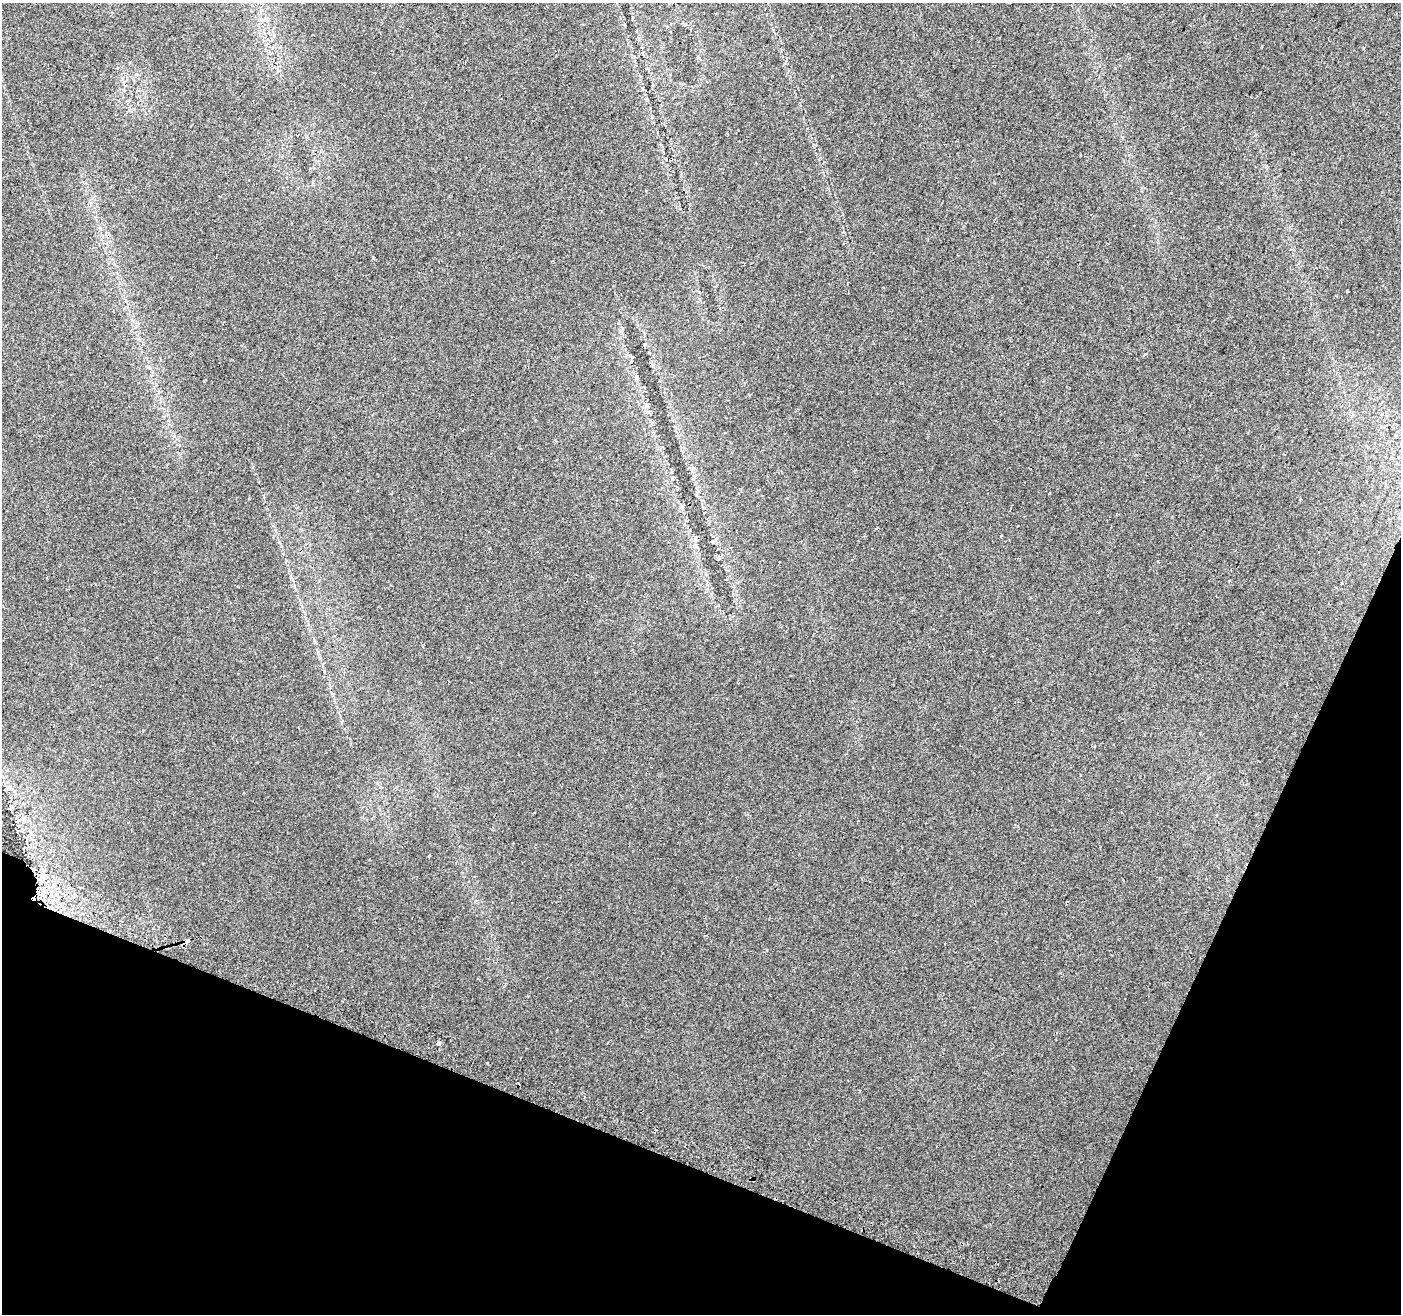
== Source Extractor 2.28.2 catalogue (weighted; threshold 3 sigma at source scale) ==
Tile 15 of 4 x 4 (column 3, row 4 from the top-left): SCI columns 2812-4210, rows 239-1550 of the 5630 x 5788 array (HDU 1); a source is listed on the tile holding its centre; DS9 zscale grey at full resolution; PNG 1403 x 1316 px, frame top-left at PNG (2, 3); no overlay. Shown black and unused: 20% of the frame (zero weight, under 2 of 3 exposures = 2% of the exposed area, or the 3 px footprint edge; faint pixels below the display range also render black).
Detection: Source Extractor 2.28.2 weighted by HDU 2 'WHT'; one run over the whole footprint, this tile lists its part. Background 0.0647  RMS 0.0089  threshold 0.04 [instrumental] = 3 sigma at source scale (4.5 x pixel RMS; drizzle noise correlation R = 1.50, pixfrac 1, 0.0396/0.0396 arcsec/px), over >= 5 px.
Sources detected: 9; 1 cosmic-ray / hot-pixel residue — not listed; the other 8 listed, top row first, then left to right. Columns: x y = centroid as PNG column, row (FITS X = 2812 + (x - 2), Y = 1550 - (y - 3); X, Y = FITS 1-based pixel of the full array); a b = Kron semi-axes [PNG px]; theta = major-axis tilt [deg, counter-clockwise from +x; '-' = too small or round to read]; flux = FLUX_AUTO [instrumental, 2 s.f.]
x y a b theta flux
698 57 5 4 - 1.1
373 257 3 3 - 2.9
1347 291 3 2 - 0.8
694 468 5 4 - 1.3
713 542 5 4 - 1.1
718 558 7 3 19 1.2
187 941 4 3 - 16
438 1043 3 3 - 7.6
Overlapping masked pixels (flux is a lower limit): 1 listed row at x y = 187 941